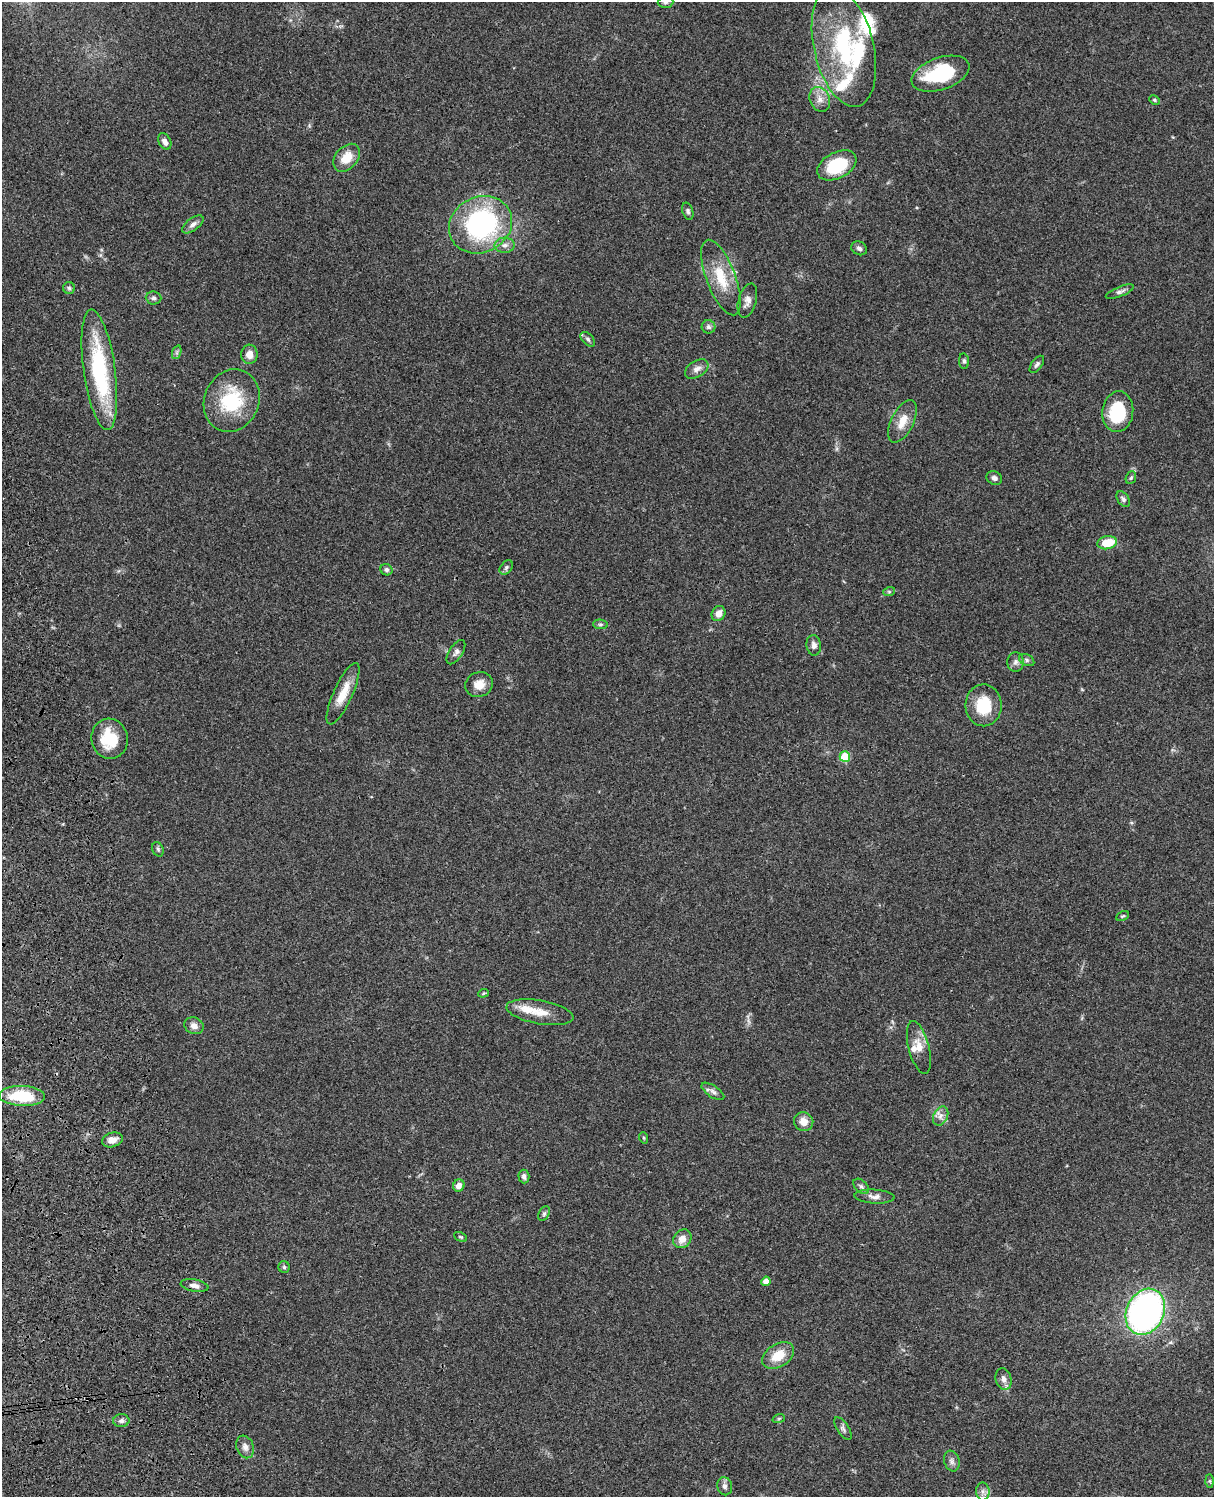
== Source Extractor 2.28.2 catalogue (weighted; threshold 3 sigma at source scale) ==
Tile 7 of 4 x 3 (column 3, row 2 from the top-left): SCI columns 2546-3757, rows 1773-3267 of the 5087 x 4926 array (HDU 1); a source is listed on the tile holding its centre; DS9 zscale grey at full resolution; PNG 1216 x 1499 px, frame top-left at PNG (2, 2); each listed source drawn as its Kron ellipse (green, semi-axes under 4 px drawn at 4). Shown black and unused: <1% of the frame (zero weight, under 3 of 4 exposures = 6% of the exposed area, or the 3 px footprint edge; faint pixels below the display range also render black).
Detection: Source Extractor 2.28.2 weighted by HDU 2 'WHT'; one run over the whole footprint, this tile lists its part. Background 0.0965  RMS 0.0063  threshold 0.0283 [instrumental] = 3 sigma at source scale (4.5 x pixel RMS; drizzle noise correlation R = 1.50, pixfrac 1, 0.05/0.05 arcsec/px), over >= 5 px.
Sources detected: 87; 1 inside a brighter object's white glare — neither listed nor drawn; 6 inside a brighter listed object's ellipse — not listed separately; the other 80 listed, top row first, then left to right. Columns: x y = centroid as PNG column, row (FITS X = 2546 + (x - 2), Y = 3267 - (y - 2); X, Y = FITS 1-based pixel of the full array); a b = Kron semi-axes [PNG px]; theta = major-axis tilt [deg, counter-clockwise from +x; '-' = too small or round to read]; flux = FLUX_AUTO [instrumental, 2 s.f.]
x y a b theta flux
666 2 8 6 3 1.3
844 47 61 30 -77 71
940 74 30 16 19 43
820 99 13 10 -65 5.1
1154 100 5 4 - 0.91
165 141 9 6 -61 2.9
347 158 16 11 49 11
837 165 21 13 27 31
688 211 9 5 -74 1.6
193 224 12 6 36 2.7
481 225 32 28 27 100
505 245 10 7 2 3.1
859 248 8 6 -29 2
721 277 40 14 -69 20
69 288 6 6 - 1.3
1120 292 15 5 21 2.2
154 298 8 6 -5 1.9
747 301 17 9 74 4.3
708 327 7 6 - 1.7
588 339 9 5 -46 1.4
177 352 7 4 72 1.3
249 354 10 8 88 5.6
964 361 8 5 -83 1.3
1037 364 10 5 54 1.6
697 369 13 8 32 3.7
99 370 61 16 -82 67
232 401 32 27 67 38
1118 412 20 15 81 30
902 421 23 11 63 9.2
994 478 8 6 -28 2.1
1131 478 6 5 - 0.94
1123 499 9 5 -54 1.6
1107 543 10 6 10 15
506 567 8 5 50 1.5
386 570 6 5 - 1.6
889 592 6 4 19 0.8
718 613 8 6 59 4.8
600 624 7 5 -5 1.2
814 645 10 7 -82 2.6
456 652 14 6 57 2.4
1027 660 8 5 -28 1.5
1015 662 9 8 - 2.6
479 684 14 12 17 6.6
343 694 33 9 66 12
984 705 21 18 -89 22
110 739 20 18 -78 22
845 757 5 5 - 21
158 849 7 5 -68 1.2
1123 916 7 4 26 0.83
483 993 5 4 - 0.77
540 1012 34 12 -10 11
194 1026 10 8 -25 3.5
919 1047 27 10 -75 8.4
713 1091 13 6 -34 2.4
22 1096 23 10 -2 28
941 1116 10 7 63 3.1
804 1122 10 9 - 5.8
644 1138 6 3 -71 0.75
112 1140 10 7 16 4.8
524 1176 7 5 -86 2.1
459 1185 6 5 - 3.9
861 1186 9 6 -43 1.9
874 1197 20 7 -3 3.8
544 1214 8 5 63 1.3
461 1237 7 3 -26 0.73
682 1239 10 8 50 5.7
284 1267 6 5 - 1.1
766 1281 4 4 - 4.9
194 1286 14 6 -10 3.2
1145 1312 24 18 64 230
778 1355 17 11 33 12
1004 1379 11 8 -75 3.7
779 1418 6 4 19 0.72
121 1421 8 6 4 2.2
843 1429 13 6 -56 1.9
245 1447 11 8 -70 3.6
952 1461 10 7 -72 2.5
1210 1481 7 4 -89 0.97
725 1486 9 7 -76 2.2
983 1491 9 7 -89 2.7
Isophote crosses this tile's border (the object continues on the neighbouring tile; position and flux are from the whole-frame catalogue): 1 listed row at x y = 666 2